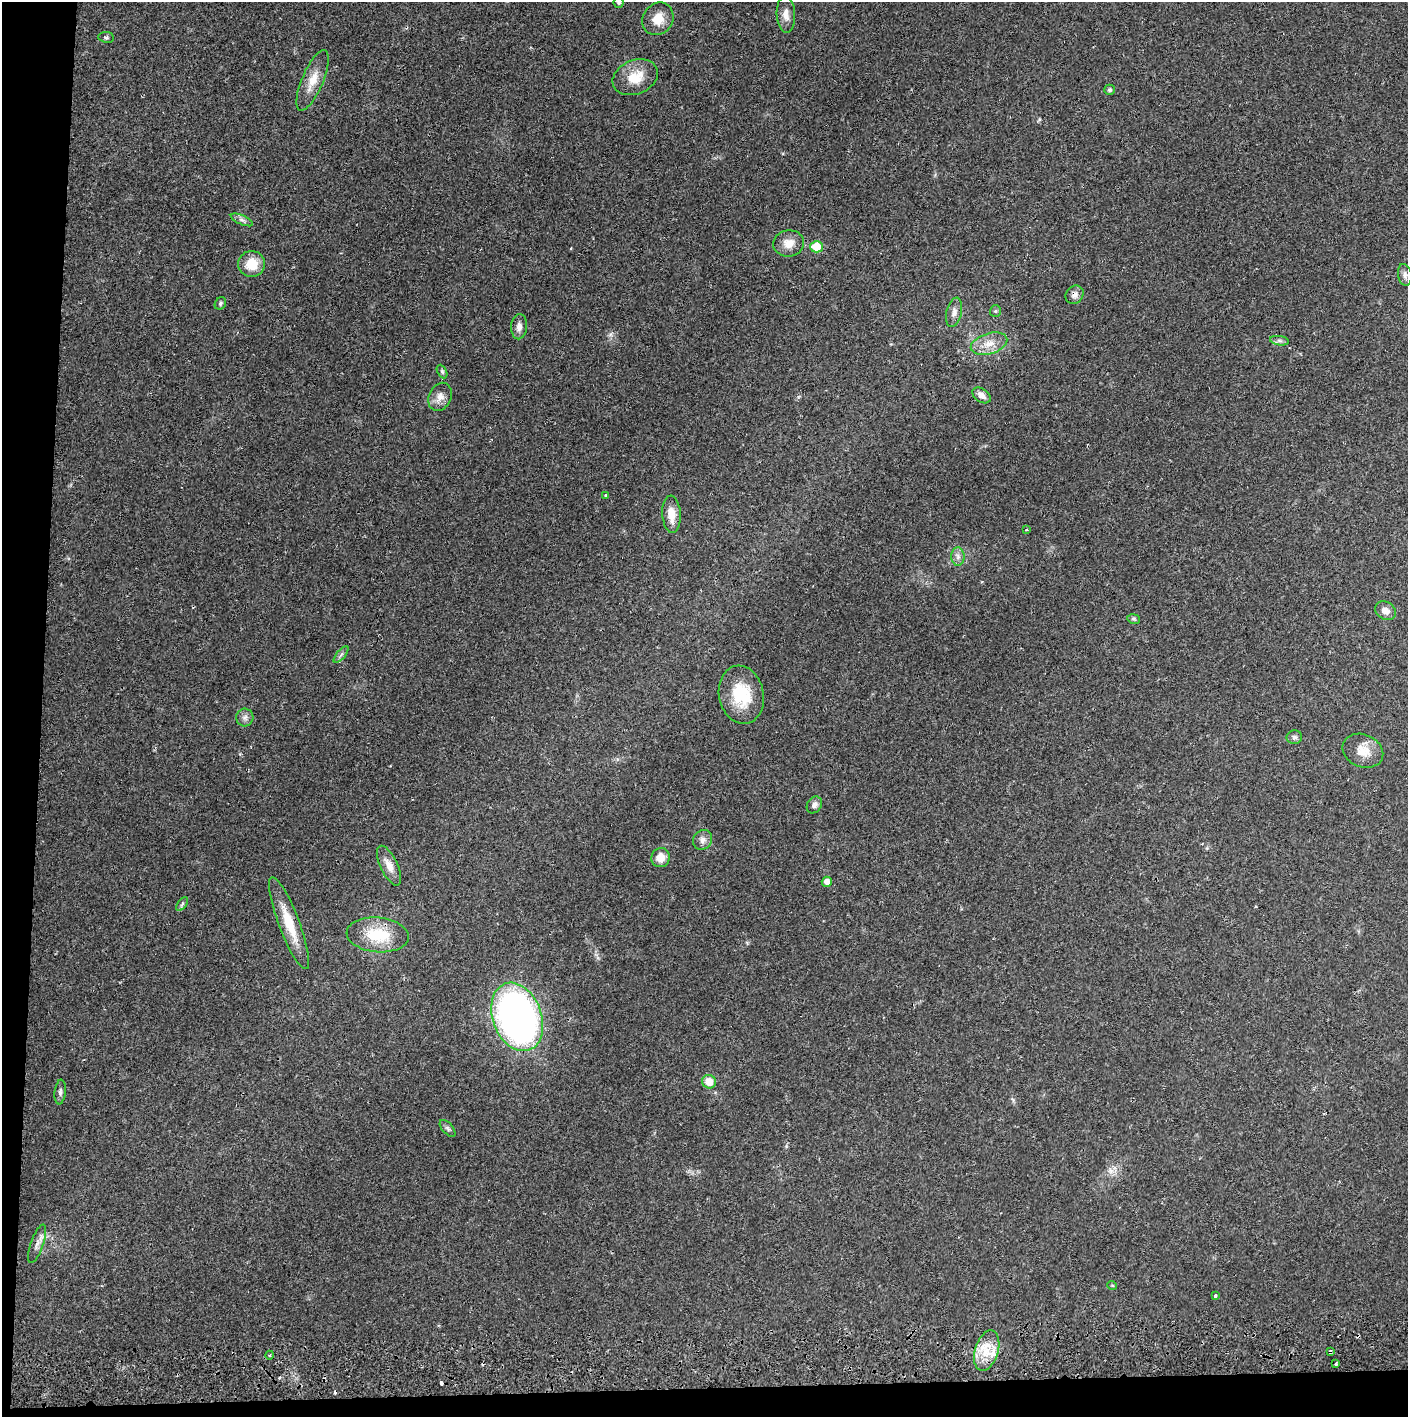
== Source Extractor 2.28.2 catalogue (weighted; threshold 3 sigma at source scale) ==
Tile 7 of 3 x 3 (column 1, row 3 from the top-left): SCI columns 4-1409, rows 56-1470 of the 4227 x 4357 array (HDU 1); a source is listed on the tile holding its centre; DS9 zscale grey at full resolution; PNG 1410 x 1419 px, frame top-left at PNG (2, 2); each listed source drawn as its Kron ellipse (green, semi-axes under 4 px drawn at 4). Shown black and unused: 5% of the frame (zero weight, under 2 of 3 exposures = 3% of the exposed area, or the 3 px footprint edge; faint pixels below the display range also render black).
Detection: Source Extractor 2.28.2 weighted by HDU 2 'WHT'; one run over the whole footprint, this tile lists its part. Background 0.023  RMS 0.0036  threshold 0.0161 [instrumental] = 3 sigma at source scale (4.5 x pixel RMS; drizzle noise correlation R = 1.50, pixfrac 1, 0.05/0.05 arcsec/px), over >= 5 px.
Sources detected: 57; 4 cosmic-ray / hot-pixel residue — neither listed nor drawn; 1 inside a brighter listed object's ellipse — not listed separately; the other 52 listed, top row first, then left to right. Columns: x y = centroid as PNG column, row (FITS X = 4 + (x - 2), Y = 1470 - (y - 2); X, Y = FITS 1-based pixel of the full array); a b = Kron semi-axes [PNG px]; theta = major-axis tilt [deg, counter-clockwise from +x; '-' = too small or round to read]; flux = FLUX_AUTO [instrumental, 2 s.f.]
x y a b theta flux
619 2 5 5 - 0.72
786 15 18 9 -88 2.9
658 19 17 15 53 5.2
106 37 8 5 -7 0.66
635 77 23 17 23 8.2
313 80 32 10 67 5.8
1110 90 5 5 - 0.69
242 220 12 4 -24 1.1
789 243 15 13 8 4.2
817 247 6 6 - 8.9
252 264 13 13 - 7.4
1405 275 11 6 -80 1.4
1075 295 10 8 49 1.7
220 303 6 5 - 0.66
995 311 6 5 - 0.55
954 312 15 7 77 2.1
519 327 12 8 87 2.2
1279 341 9 4 -9 0.96
989 344 19 10 17 4.9
442 371 7 4 -63 0.59
981 395 10 6 -35 2.3
440 397 14 11 65 3.1
606 495 3 3 - 0.61
671 514 19 9 -86 5.1
1026 530 3 3 - 0.35
958 556 9 6 -89 1.5
1386 611 11 8 -32 2.3
1134 619 6 4 -11 0.59
341 654 10 3 50 0.74
741 695 29 22 -78 16
245 717 9 8 - 1.5
1294 737 8 6 12 1
1363 751 21 16 -23 5.6
814 805 9 7 57 1.6
703 840 10 9 - 1.9
661 858 10 9 - 3.9
389 866 21 8 -65 3.7
827 882 5 5 - 1.9
182 904 8 4 53 0.74
289 923 49 10 -69 11
378 935 31 17 -5 15
517 1017 35 24 -69 160
709 1082 7 6 - 4.8
60 1092 12 5 84 1.1
448 1128 10 5 -49 0.87
37 1244 20 6 71 2.2
1112 1285 5 3 - 0.28
1215 1296 3 3 - 0.84
987 1351 21 11 74 7.2
1330 1352 3 2 - 0.48
270 1355 4 3 - 0.34
1336 1364 3 3 - 0.45
Overlapping masked pixels (flux is a lower limit): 2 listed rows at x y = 1075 295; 1330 1352
Isophote crosses this tile's border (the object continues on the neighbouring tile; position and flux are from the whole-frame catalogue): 1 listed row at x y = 619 2